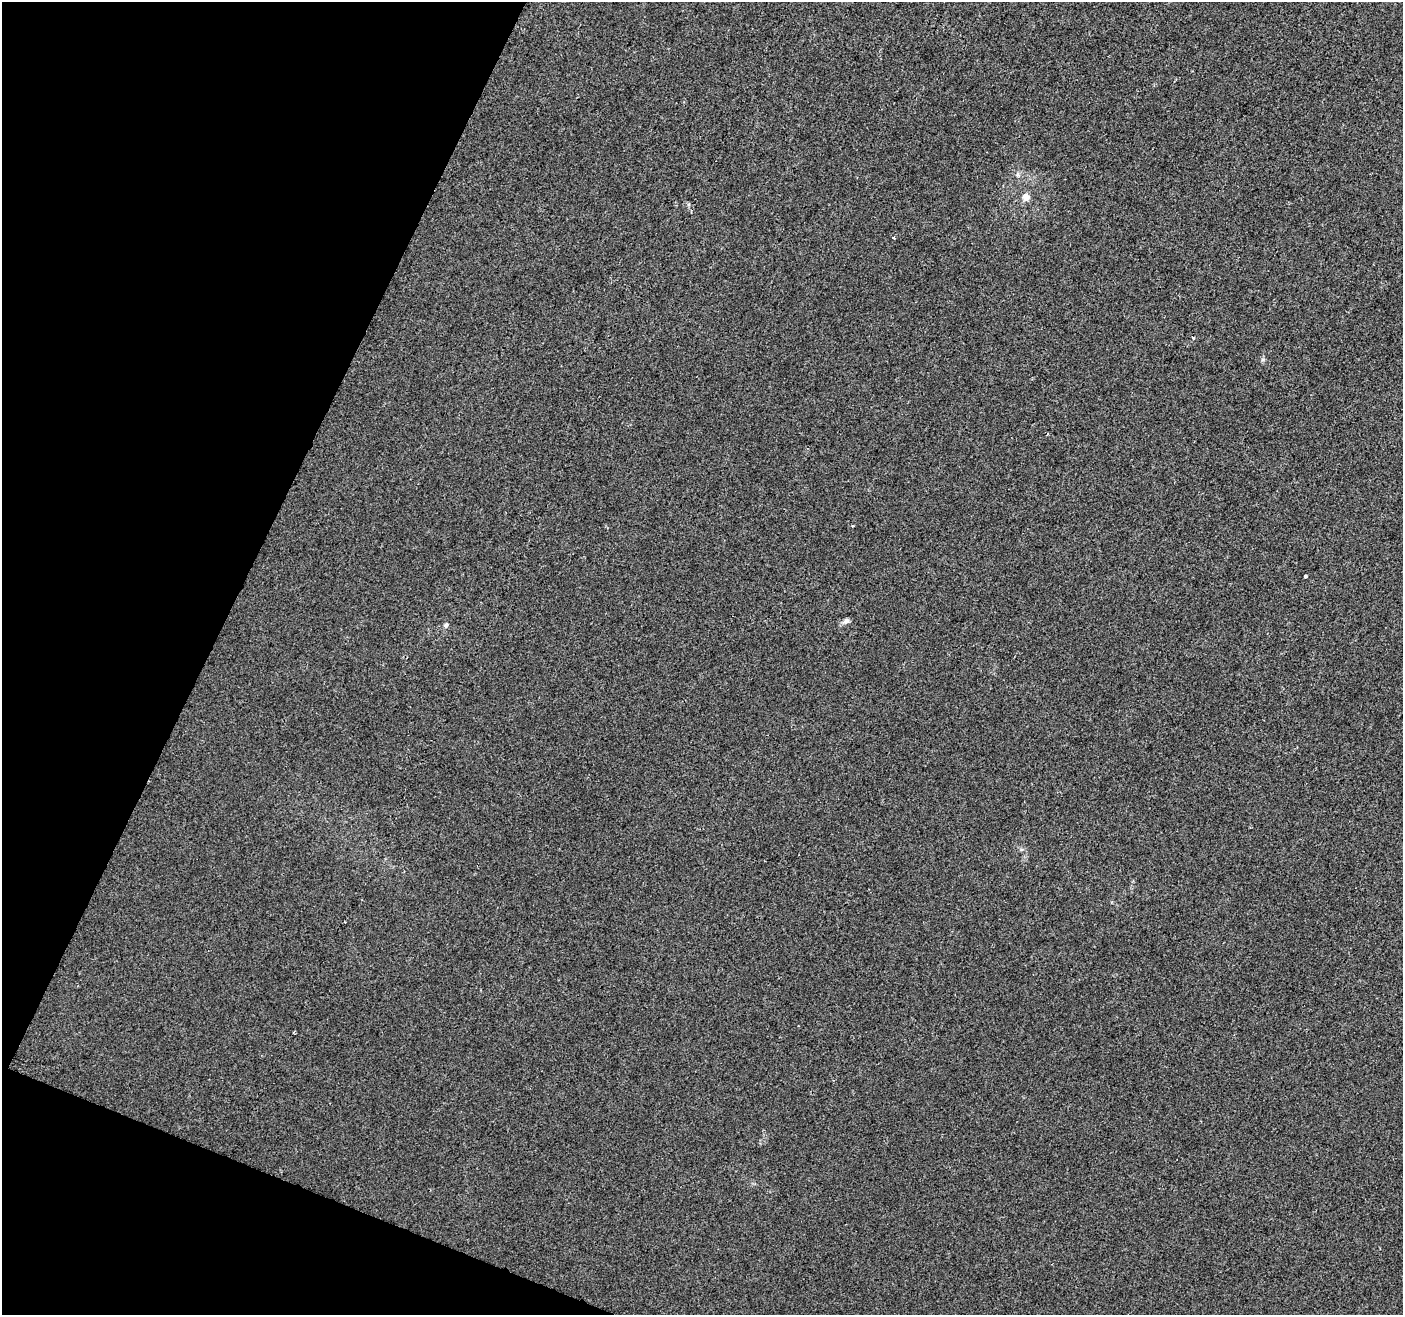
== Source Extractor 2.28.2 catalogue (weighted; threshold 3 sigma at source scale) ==
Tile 9 of 4 x 4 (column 1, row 3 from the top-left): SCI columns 1-1401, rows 1524-2836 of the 5616 x 5741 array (HDU 1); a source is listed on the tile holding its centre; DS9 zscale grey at full resolution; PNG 1405 x 1317 px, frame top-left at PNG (2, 2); no overlay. Shown black and unused: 20% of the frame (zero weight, under 2 of 3 exposures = <1% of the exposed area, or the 3 px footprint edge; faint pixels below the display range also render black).
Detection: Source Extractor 2.28.2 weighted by HDU 2 'WHT'; one run over the whole footprint, this tile lists its part. Background 0.00143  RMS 0.0049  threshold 0.0218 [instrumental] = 3 sigma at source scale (4.5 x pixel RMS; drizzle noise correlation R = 1.50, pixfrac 1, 0.0396/0.0396 arcsec/px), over >= 5 px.
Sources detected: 9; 1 cosmic-ray / hot-pixel residue — not listed; the other 8 listed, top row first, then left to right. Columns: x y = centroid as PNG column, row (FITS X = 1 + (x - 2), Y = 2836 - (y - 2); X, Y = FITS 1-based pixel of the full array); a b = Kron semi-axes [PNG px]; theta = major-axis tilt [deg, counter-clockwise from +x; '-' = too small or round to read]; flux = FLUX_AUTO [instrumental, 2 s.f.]
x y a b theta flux
1026 197 8 7 - 3.7
893 238 3 3 - 4.3
1192 337 3 3 - 1.8
1047 434 3 2 - 0.33
852 525 3 3 - 2.1
1306 576 3 3 - 0.79
846 621 9 6 36 1.5
446 625 6 5 - 1.1